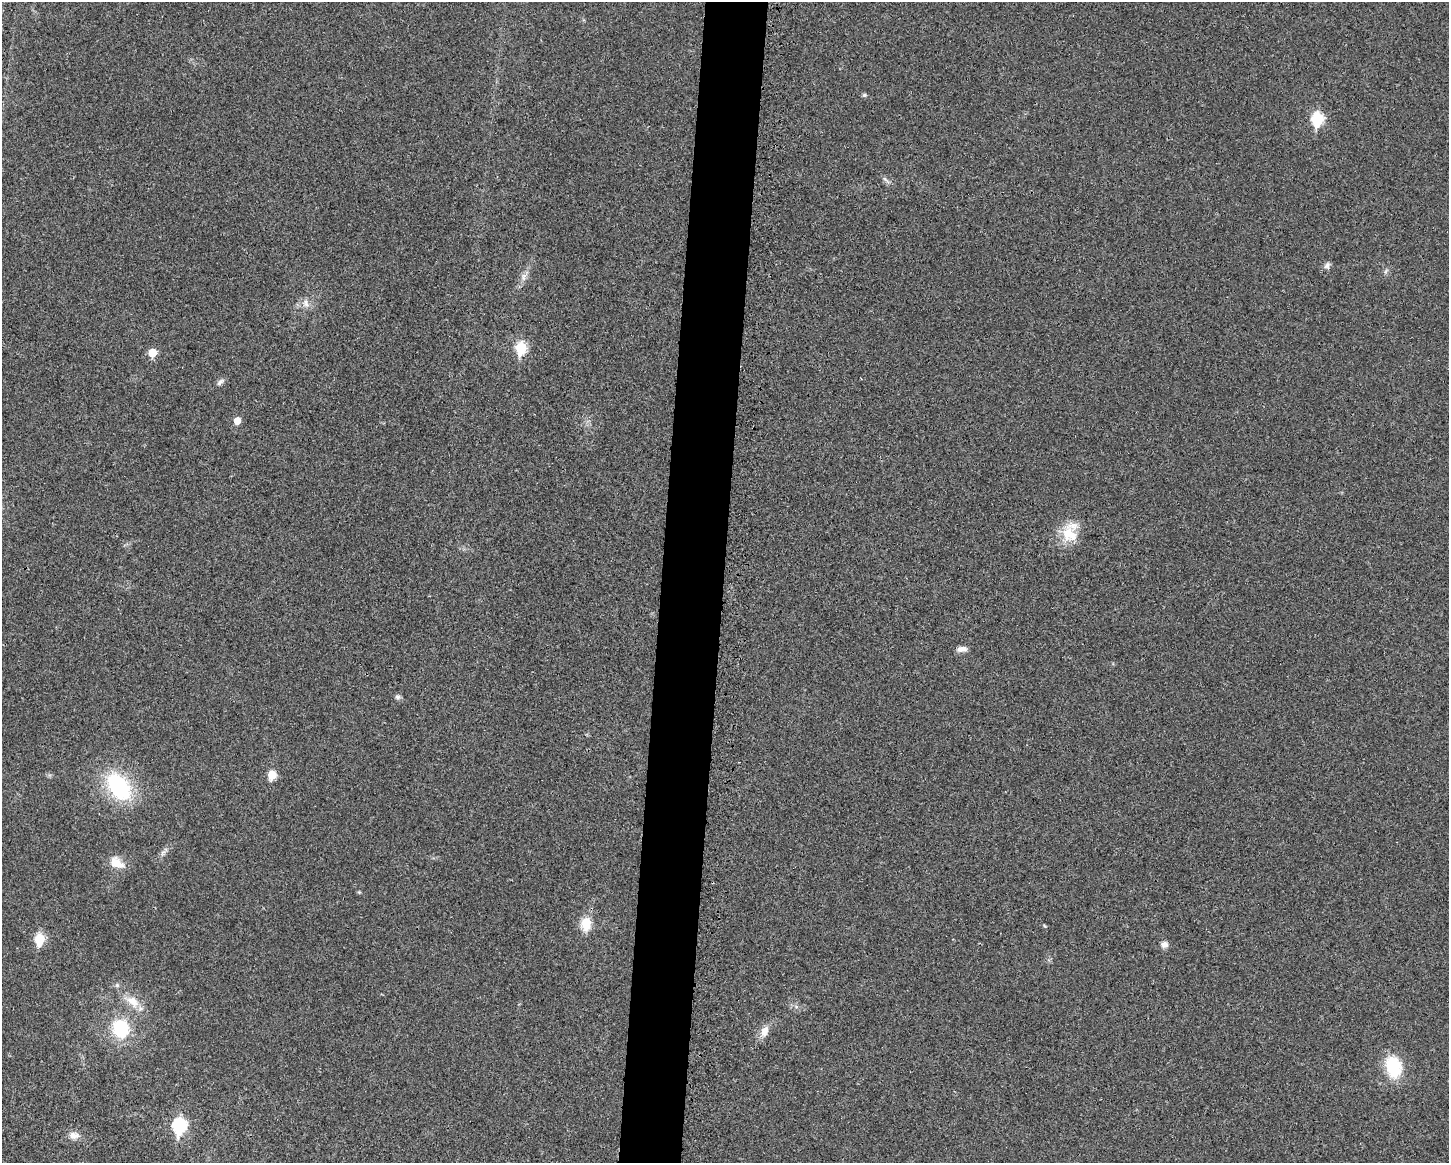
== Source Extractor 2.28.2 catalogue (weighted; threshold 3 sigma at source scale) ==
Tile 5 of 3 x 4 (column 2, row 2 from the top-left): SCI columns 1672-3118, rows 2357-3517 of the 4705 x 4716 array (HDU 1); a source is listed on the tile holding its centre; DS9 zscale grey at full resolution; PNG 1451 x 1165 px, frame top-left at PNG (2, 2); no overlay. Shown black and unused: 4% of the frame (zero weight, under 3 of 4 exposures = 3% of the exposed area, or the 3 px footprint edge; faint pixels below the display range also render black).
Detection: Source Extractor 2.28.2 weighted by HDU 2 'WHT'; one run over the whole footprint, this tile lists its part. Background 0.0234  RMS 0.0057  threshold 0.0255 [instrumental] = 3 sigma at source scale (4.5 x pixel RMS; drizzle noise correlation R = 1.50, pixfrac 1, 0.05/0.05 arcsec/px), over >= 5 px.
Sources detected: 27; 1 inside a brighter listed object's ellipse — not listed separately; the other 26 listed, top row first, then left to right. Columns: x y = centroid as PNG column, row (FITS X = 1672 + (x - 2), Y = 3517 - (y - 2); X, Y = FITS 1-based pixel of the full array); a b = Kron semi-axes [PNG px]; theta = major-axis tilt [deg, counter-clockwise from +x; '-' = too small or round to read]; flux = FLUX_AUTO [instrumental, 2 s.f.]
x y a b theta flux
864 95 6 5 - 0.91
1317 119 7 6 - 50
885 179 8 4 -53 1.3
1327 265 10 7 58 1.9
523 277 9 4 82 1.9
306 303 11 7 -75 2.7
521 348 7 6 - 39
152 353 6 5 - 12
220 382 11 6 45 1.7
237 421 5 5 - 7.8
1069 534 23 20 -60 14
961 649 13 6 9 2.9
397 697 7 6 - 1.3
272 775 6 5 - 14
119 786 25 16 -53 58
163 853 8 5 45 1.6
117 863 20 12 -29 7.7
586 924 19 14 86 8.6
39 939 6 5 - 28
1165 945 8 7 - 3
133 1001 20 12 -42 8.3
120 1028 21 19 -74 25
765 1031 16 10 71 4.8
1393 1067 24 17 -75 23
179 1126 8 7 - 76
74 1135 12 9 -5 4